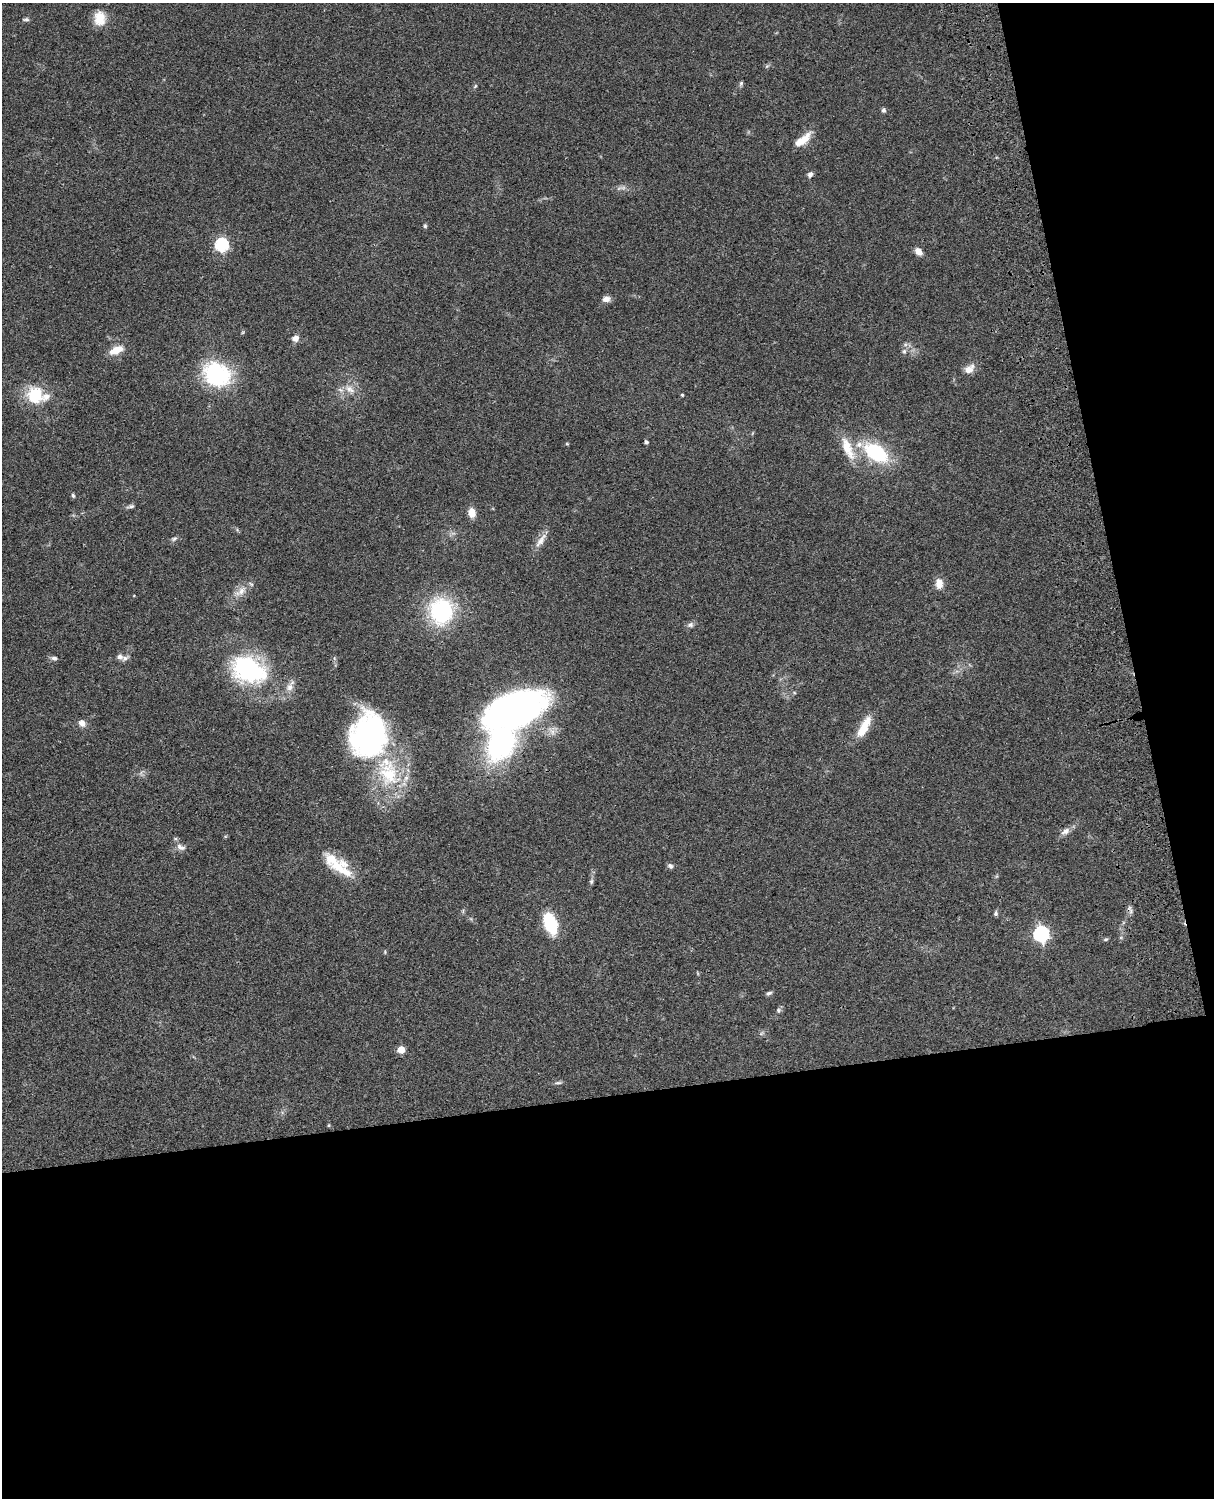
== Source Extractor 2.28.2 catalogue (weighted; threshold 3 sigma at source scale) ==
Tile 12 of 4 x 3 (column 4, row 3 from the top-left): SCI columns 3759-4970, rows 277-1772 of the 5088 x 4926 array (HDU 1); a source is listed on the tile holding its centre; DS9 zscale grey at full resolution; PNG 1216 x 1500 px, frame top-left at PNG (2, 3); no overlay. Shown black and unused: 33% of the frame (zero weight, under 3 of 4 exposures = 6% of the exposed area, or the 3 px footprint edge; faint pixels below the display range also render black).
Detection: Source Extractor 2.28.2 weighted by HDU 2 'WHT'; one run over the whole footprint, this tile lists its part. Background 0.0871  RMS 0.0061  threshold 0.0272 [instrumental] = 3 sigma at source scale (4.5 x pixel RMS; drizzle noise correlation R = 1.50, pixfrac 1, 0.05/0.05 arcsec/px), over >= 5 px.
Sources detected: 65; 1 too faint to see at this stretch — not listed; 8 inside a brighter listed object's ellipse — not listed separately; the other 56 listed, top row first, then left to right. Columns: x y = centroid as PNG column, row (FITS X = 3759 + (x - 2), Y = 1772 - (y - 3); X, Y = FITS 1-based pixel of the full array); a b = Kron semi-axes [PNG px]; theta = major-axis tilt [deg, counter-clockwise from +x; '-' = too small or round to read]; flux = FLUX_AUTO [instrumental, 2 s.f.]
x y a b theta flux
100 18 19 14 -85 9
26 19 9 5 4 1.2
767 66 6 4 44 0.92
741 83 6 5 - 1
475 86 7 3 53 0.72
883 110 5 4 - 1.8
802 140 23 8 38 8.7
810 174 7 6 - 1.9
425 226 5 5 - 0.8
222 245 6 6 - 88
918 251 9 6 -44 4.1
606 299 8 7 - 3.5
295 338 8 7 - 3.1
116 350 18 9 25 7.8
904 351 6 5 - 1.2
969 369 14 9 38 5
216 374 11 9 -32 190
349 389 15 8 -36 4.7
35 395 20 19 - 21
682 395 3 3 - 0.71
646 442 4 4 - 1.4
567 444 5 3 - 0.53
848 448 34 12 -66 13
876 452 21 13 -32 47
73 495 6 4 -63 0.88
131 506 11 5 8 1.5
472 513 10 7 -86 6.2
174 539 8 5 22 1.3
541 540 24 7 55 5
939 584 11 8 -88 5.8
241 591 17 9 44 6
441 611 28 25 -85 54
690 625 9 7 24 1.9
120 657 7 6 - 2.1
54 658 8 6 -6 1.7
248 669 32 23 -28 83
289 687 13 8 69 3.8
514 710 67 33 23 200
82 723 10 8 -41 3.2
864 727 29 9 62 11
369 736 48 38 81 130
1065 831 13 8 30 3.4
181 847 14 7 -26 2.9
670 866 8 7 - 1.6
338 867 25 15 -26 13
591 881 7 5 70 1.2
1131 911 7 4 72 1.4
996 913 7 5 80 1.1
550 923 19 11 -70 30
1041 934 7 7 - 140
1105 939 6 4 19 0.88
769 993 8 5 23 1.3
778 1010 7 6 - 1.3
401 1050 5 5 - 11
558 1083 12 4 6 1.3
329 1125 5 3 - 0.51